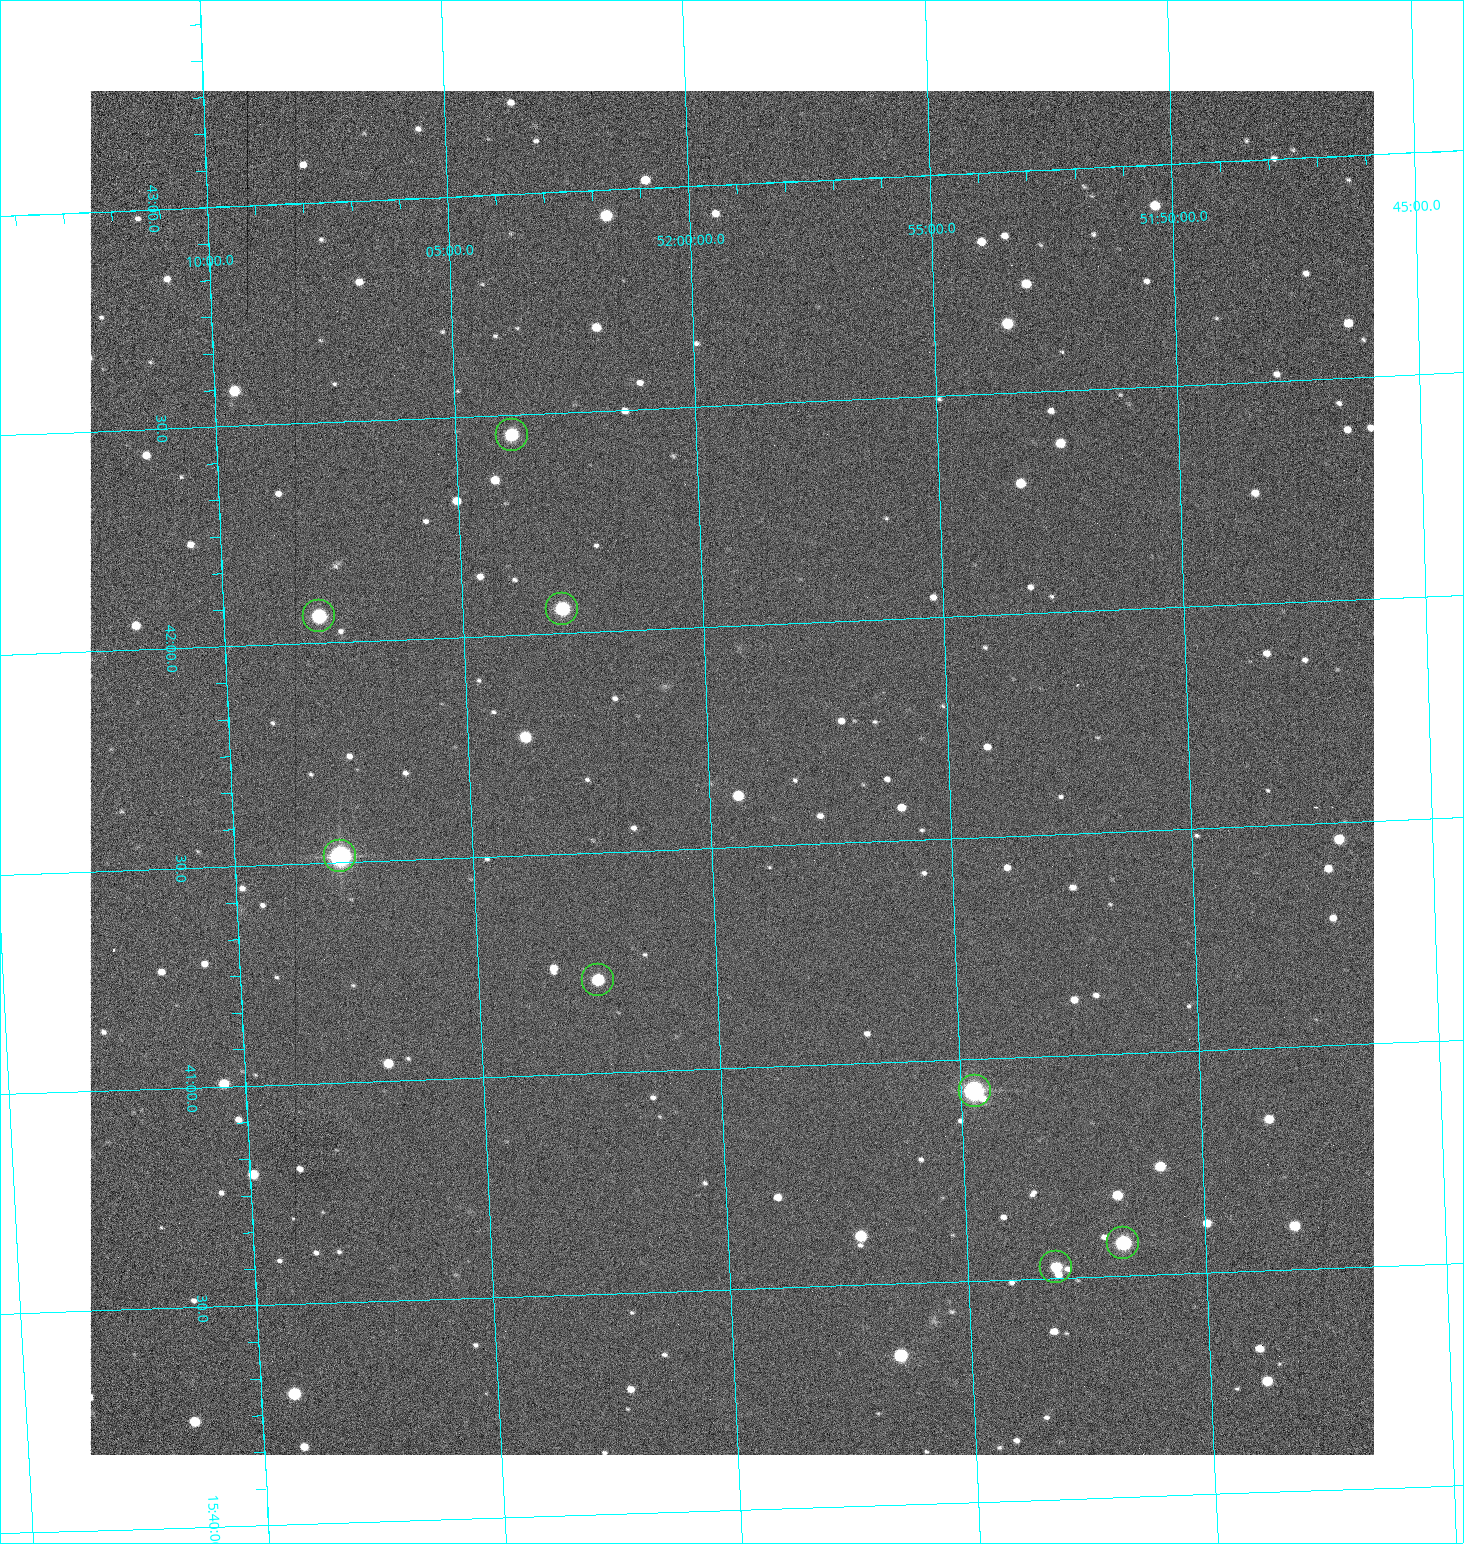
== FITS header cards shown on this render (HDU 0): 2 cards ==
NAXIS1  =                 1284 /fastest changing axis
NAXIS2  =                 1364 /next to fastest changing axis

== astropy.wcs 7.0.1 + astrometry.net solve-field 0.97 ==
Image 1284 x 1364 px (HDU 0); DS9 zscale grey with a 90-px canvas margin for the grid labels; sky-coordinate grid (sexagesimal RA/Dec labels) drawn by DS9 from the SOLVED WCS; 8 Tycho-2 reference stars matched to detected sources circled (green)
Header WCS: RA---TAN/DEC--TAN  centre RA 15:41:40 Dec +52:00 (235.42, +51.99 deg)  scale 1.25 arcsec/px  FOV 26.9' x 28.5'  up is +92 deg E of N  parity flipped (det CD > 0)
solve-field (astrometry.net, Tycho-2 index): VERIFIED the header's WCS against the Tycho-2 star catalogue (8 matches, 0 conflicts) and refined it, rather than solving blind
Solved WCS: RA---TAN-SIP/DEC--TAN-SIP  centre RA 15:41:40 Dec +52:00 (235.42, +51.99 deg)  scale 1.25 arcsec/px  FOV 26.8' x 28.5'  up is +92 deg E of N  parity flipped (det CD > 0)
The solver's refit moves the header's centre by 0.81 arcsec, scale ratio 0.9985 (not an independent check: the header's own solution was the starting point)
Tycho-2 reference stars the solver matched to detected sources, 8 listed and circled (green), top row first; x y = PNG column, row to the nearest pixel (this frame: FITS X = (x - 91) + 1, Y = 1364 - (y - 91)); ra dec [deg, ICRS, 3 dp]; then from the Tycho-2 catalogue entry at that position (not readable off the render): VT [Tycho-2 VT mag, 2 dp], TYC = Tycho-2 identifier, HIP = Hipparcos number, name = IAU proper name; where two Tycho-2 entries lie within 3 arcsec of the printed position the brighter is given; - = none
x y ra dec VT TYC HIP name
513 435 235.614 +52.064 11.61 3489-1132-1 - -
563 609 235.514 +52.049 11.19 3489-1407-1 - -
320 616 235.515 +52.133 11.12 3489-1380-1 - -
341 856 235.378 +52.130 9.31 3489-1322-1 76850 -
599 980 235.303 +52.042 11.52 3489-958-1 - -
976 1091 235.232 +51.912 9.59 3489-824-1 - -
1124 1243 235.143 +51.862 10.97 3489-1016-1 - -
1057 1267 235.131 +51.886 12.29 3489-908-1 - -